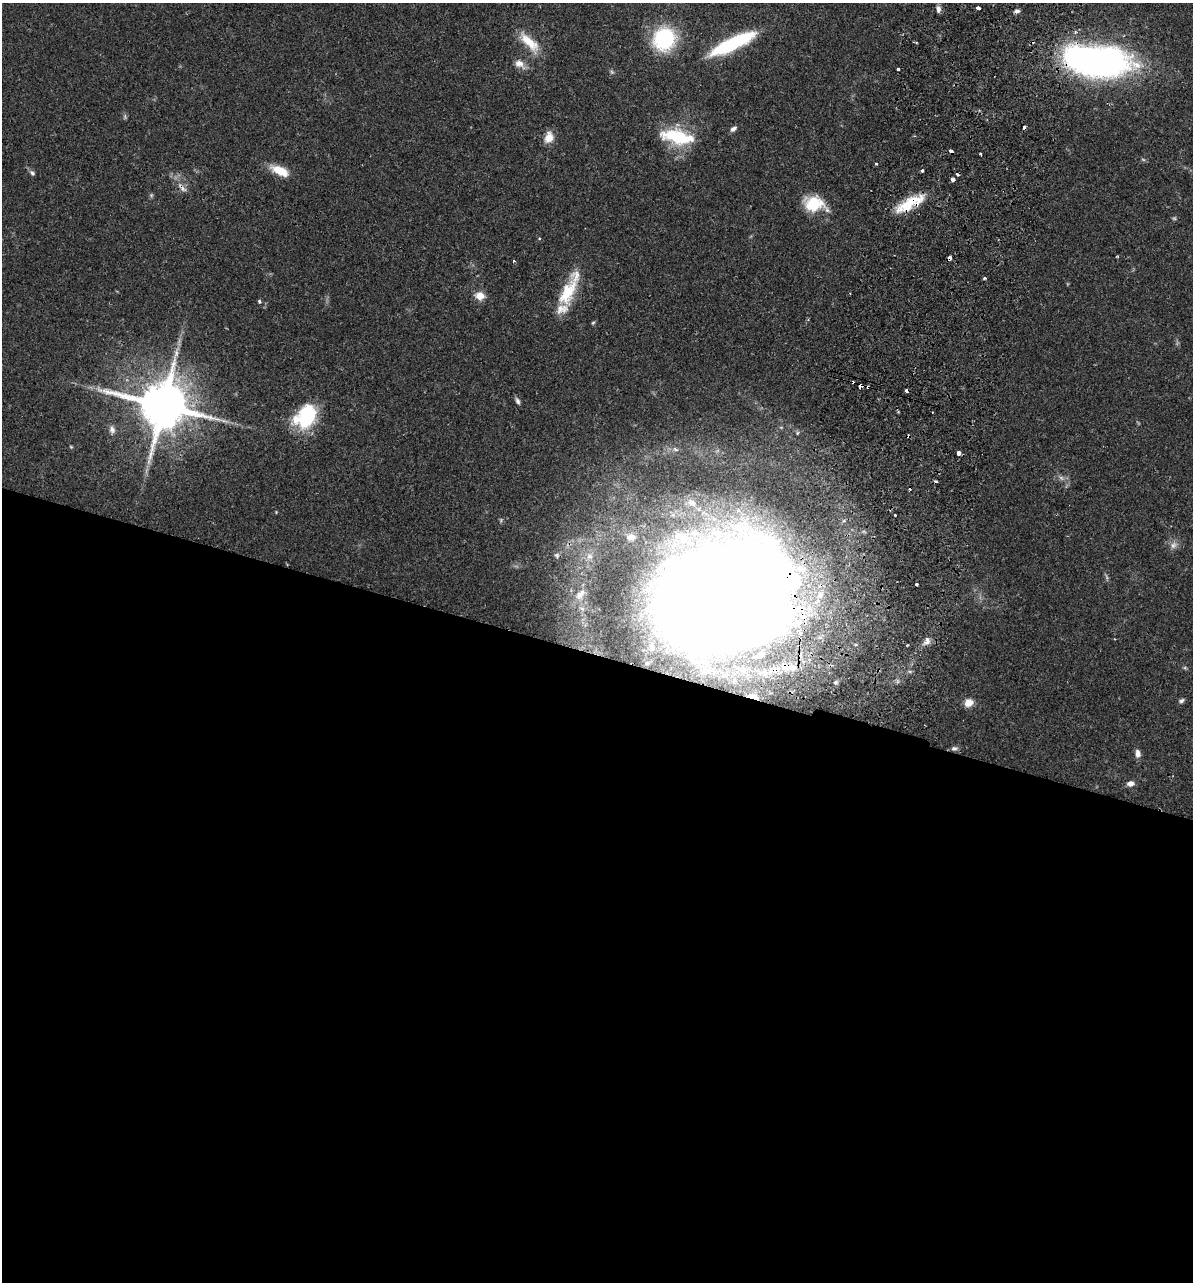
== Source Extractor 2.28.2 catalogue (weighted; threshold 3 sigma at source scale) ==
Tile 14 of 4 x 4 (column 2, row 4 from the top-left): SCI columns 1373-2563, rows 23-1302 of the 5251 x 5158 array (HDU 1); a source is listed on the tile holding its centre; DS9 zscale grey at full resolution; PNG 1195 x 1284 px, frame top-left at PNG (2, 3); no overlay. Shown black and unused: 49% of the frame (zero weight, under 2 of 3 exposures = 3% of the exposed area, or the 3 px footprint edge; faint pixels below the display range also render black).
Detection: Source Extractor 2.28.2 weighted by HDU 2 'WHT'; one run over the whole footprint, this tile lists its part. Background 0.0649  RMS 0.005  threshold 0.0226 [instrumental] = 3 sigma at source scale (4.5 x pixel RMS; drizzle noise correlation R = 1.50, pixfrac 1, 0.05/0.05 arcsec/px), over >= 5 px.
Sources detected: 80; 6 too faint to see at this stretch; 1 inside a brighter object's white glare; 10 cosmic-ray / hot-pixel residue — not listed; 6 inside a brighter listed object's ellipse — not listed separately; the other 57 listed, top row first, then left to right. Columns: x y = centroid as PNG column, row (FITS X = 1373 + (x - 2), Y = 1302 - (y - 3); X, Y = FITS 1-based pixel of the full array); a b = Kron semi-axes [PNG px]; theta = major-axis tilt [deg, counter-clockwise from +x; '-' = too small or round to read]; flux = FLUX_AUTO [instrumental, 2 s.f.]
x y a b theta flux
978 8 4 3 - 2.9
938 9 9 6 -89 1.9
1017 11 7 4 7 1.4
664 39 19 18 - 49
529 42 32 11 -44 12
732 44 49 12 25 40
1088 59 82 33 -8 200
520 64 15 10 -32 4.2
898 69 3 3 - 2.5
733 129 9 5 40 1.8
549 137 13 10 72 6
677 137 40 16 -11 29
980 154 3 2 - 0.78
876 164 3 3 - 0.59
280 171 21 9 -24 10
923 171 3 3 - 5.2
32 173 8 5 -51 1.2
958 174 3 3 - 1.9
953 179 4 3 - 14
182 188 17 7 -49 3.5
910 203 37 11 29 18
814 204 26 16 -12 17
1174 218 6 4 -19 0.66
539 239 5 3 - 0.44
513 261 3 3 - 1.6
985 278 3 3 - 0.87
567 292 40 16 66 20
480 296 10 8 -15 5.8
259 301 4 3 - 0.87
593 323 6 4 43 0.65
860 385 4 3 - 23
518 401 9 5 -65 1.5
162 405 16 13 -13 3100
306 416 31 23 49 30
112 430 10 8 -75 2.3
71 447 5 4 - 0.51
675 449 8 5 -30 1.4
958 453 3 3 - 11
1061 478 7 6 - 1.5
691 503 17 11 -24 6.9
895 515 2 2 - 0.5
631 537 14 11 -1 5.8
1173 545 11 9 45 2.9
556 555 6 4 -72 0.72
916 584 3 3 - 1.6
580 595 17 9 53 4.4
725 595 113 90 16 1500
927 640 11 8 83 2.8
907 645 3 2 - 0.48
785 667 11 9 -51 4.1
836 682 5 5 - 0.84
753 697 9 4 -16 2.3
1181 701 7 5 29 1.2
969 703 11 9 19 4.6
954 748 9 6 7 1.5
1137 753 10 6 -85 2.6
1130 783 8 6 5 2.7
Overlapping masked pixels (flux is a lower limit): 8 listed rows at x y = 1088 59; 182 188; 910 203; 860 385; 162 405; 725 595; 785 667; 753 697